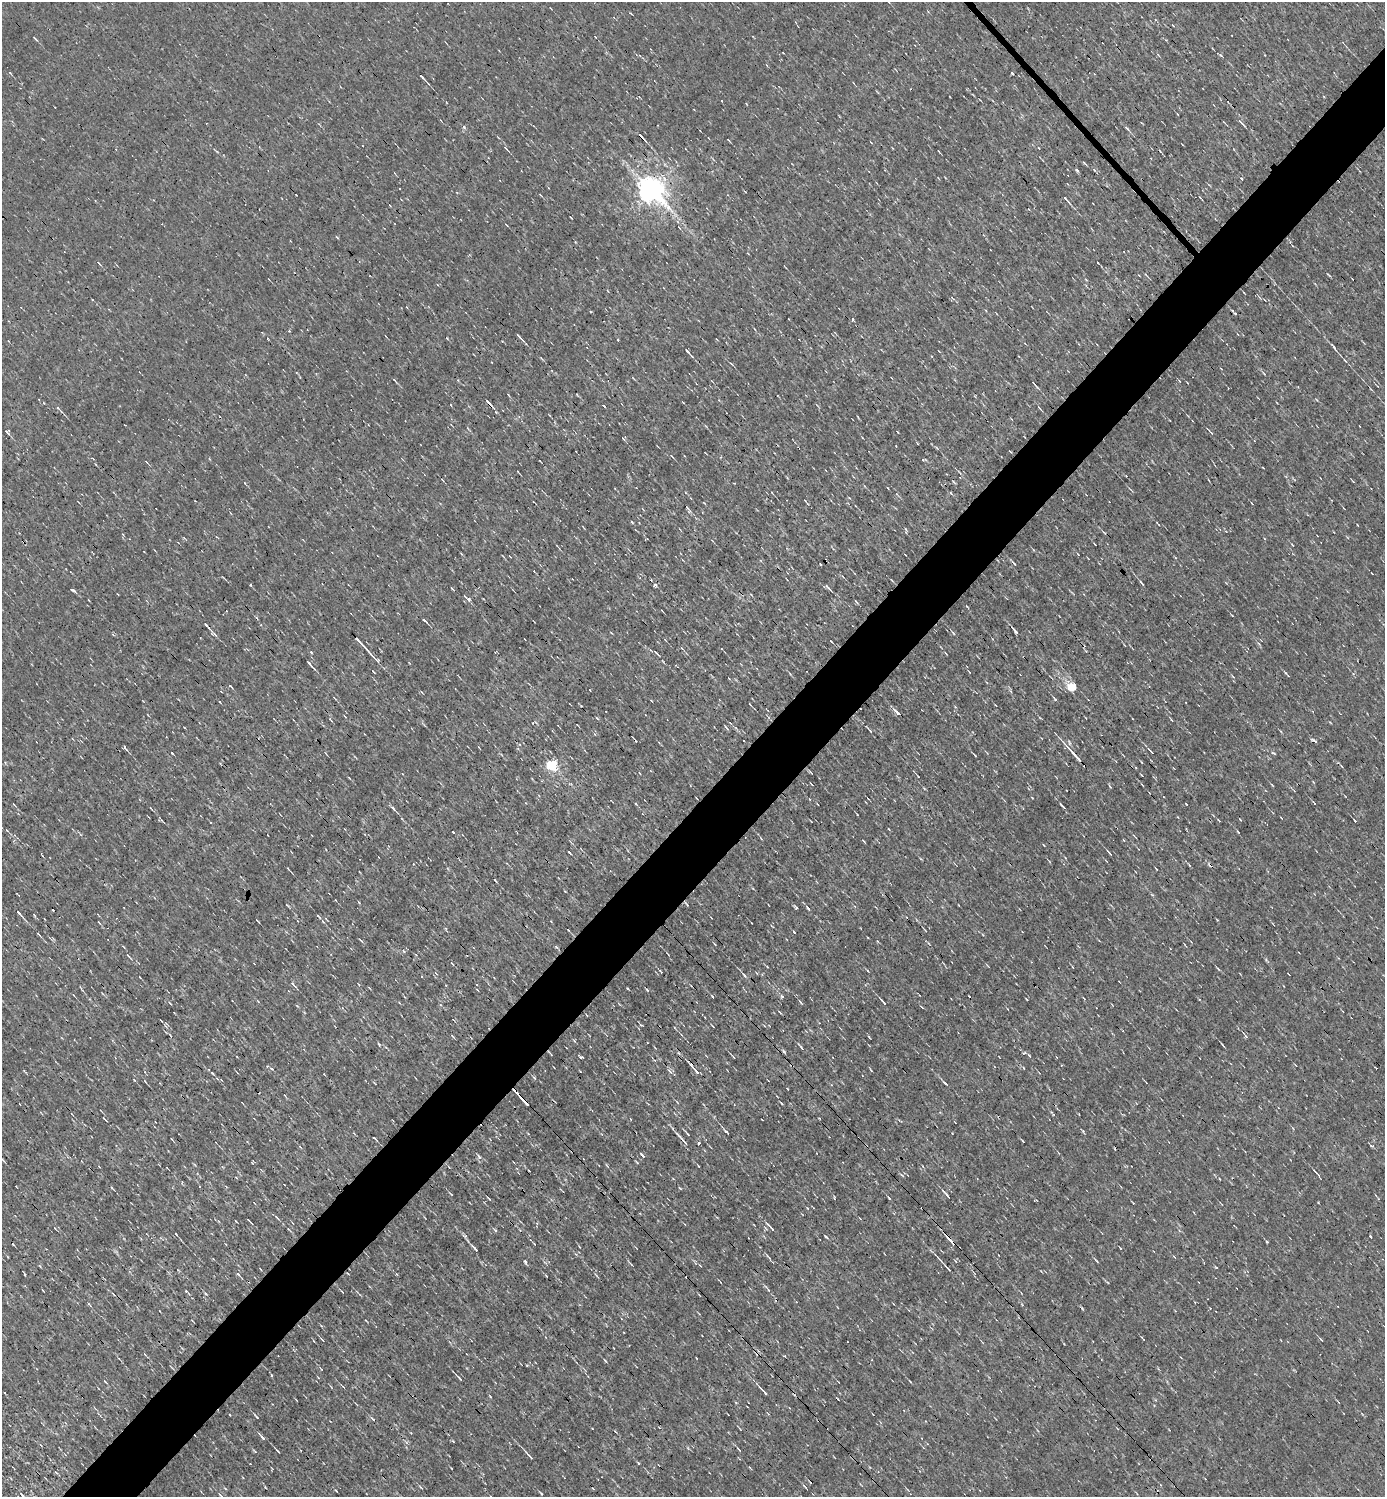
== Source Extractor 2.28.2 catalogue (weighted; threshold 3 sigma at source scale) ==
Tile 7 of 4 x 4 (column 3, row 2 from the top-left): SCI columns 2917-4299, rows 2989-4483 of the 5977 x 5977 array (HDU 1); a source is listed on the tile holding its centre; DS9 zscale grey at full resolution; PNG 1387 x 1499 px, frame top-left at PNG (2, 2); no overlay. Shown black and unused: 5% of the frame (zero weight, under 3 of 4 exposures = <1% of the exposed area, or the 3 px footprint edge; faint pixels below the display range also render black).
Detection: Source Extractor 2.28.2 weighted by HDU 2 'WHT'; one run over the whole footprint, this tile lists its part. Background 0.00339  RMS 0.042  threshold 0.191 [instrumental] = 3 sigma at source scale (4.5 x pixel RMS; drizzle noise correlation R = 1.50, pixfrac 1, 0.05/0.05 arcsec/px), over >= 5 px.
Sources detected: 243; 28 cosmic-ray / hot-pixel residue — not listed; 2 inside a brighter listed object's ellipse — not listed separately; the other 213 listed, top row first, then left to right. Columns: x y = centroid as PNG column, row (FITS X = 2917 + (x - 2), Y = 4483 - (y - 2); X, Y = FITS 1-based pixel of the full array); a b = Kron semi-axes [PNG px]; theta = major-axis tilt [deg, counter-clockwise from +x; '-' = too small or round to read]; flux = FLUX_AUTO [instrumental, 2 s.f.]
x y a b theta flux
888 2 4 2 - 3.2
631 13 3 2 - 3.8
595 37 3 2 - 2.5
35 38 8 2 -50 5.1
10 73 5 2 - 3.6
422 77 8 2 -46 10
722 101 3 2 - 3.5
1241 123 15 2 -43 9.4
463 127 5 4 - 8.1
1127 128 8 4 -47 9.1
639 135 3 3 - 240
728 140 4 2 - 3.2
871 142 3 2 - 3.1
506 148 7 3 -48 6
1077 170 3 3 - 30
1241 178 3 3 - 10
650 188 9 7 -41 5300
1066 199 12 3 -48 11
506 225 5 2 - 2.9
1098 263 3 2 - 3.5
1146 275 6 3 -45 3.7
1329 275 8 2 -40 4.3
1244 293 3 2 - 3.4
1235 313 5 3 - 4
997 314 3 2 - 2.7
852 319 4 3 - 6.7
289 331 3 2 - 5.7
519 337 14 3 -49 10
618 340 3 2 - 8.5
1334 346 11 3 -52 8.5
688 352 14 3 -49 12
731 363 5 3 - 3.4
1264 373 7 3 -45 4.4
394 379 4 3 - 7.3
1179 381 5 3 - 3.2
1035 384 11 2 -52 6.9
488 402 11 3 -47 14
1039 407 8 2 -50 5
59 409 14 3 -49 11
858 417 4 2 - 2.9
1359 426 2 2 - 2.3
7 432 8 3 -37 9.9
897 432 3 2 - 7.6
1211 433 7 2 -45 4.4
623 439 5 3 - 4.8
937 448 5 3 - 3.4
672 456 5 3 - 3.7
518 472 5 2 - 3
1353 481 3 2 - 2.8
1131 490 8 2 -42 4.5
704 503 5 2 - 3
687 507 11 3 -54 7.7
702 512 3 2 - 2.5
1158 524 5 2 - 3.1
906 529 7 2 -80 5
144 551 3 2 - 3.2
1013 563 9 2 -45 5.7
892 580 6 2 -46 3.9
1142 583 7 3 -49 6.2
250 585 3 3 - 11
655 585 5 5 - 8.3
829 588 8 3 -46 7.7
74 590 5 4 - 6.9
469 599 7 6 - 10
88 600 3 2 - 4.1
1232 616 3 2 - 3.7
424 620 4 3 - 42
207 626 11 3 -47 11
1015 631 7 3 -54 9.4
953 633 6 3 -53 5.3
831 641 3 2 - 4.1
362 645 33 3 -47 43
655 652 5 3 - 4.4
310 664 14 3 -49 11
230 686 3 3 - 20
1072 687 5 5 - 200
590 690 2 2 - 3.9
1055 699 7 3 -50 5.7
219 702 3 2 - 5.7
896 712 12 4 -49 14
330 719 3 3 - 7.1
870 731 5 3 - 4.7
744 740 3 2 - 4.3
1315 741 6 4 -43 7.6
124 747 4 3 - 22
1151 751 9 3 -45 7.5
172 753 3 2 - 3.8
1273 753 5 3 - 5.2
975 755 9 2 -49 4.3
1075 755 29 3 -48 55
1141 762 4 2 - 3
551 765 6 5 - 450
639 773 3 2 - 3.1
918 776 3 2 - 3.8
1272 785 4 3 - 3.4
636 803 3 3 - 11
1315 803 4 3 - 5.5
14 805 4 3 - 3.5
1063 806 10 3 -43 8.1
151 808 5 2 - 3.3
393 808 8 4 -48 10
857 814 3 2 - 2.8
1355 821 3 2 - 17
1238 832 5 3 - 3.5
1109 853 7 2 -50 6.3
1156 869 4 2 - 3
289 870 12 2 -48 5.7
686 903 9 2 -53 4.6
287 905 5 2 - 3.4
796 908 4 3 - 6.8
808 909 5 3 - 6.7
19 913 9 3 -47 12
318 916 6 2 -45 6.6
1217 920 4 2 - 2.8
551 921 2 2 - 2.6
568 930 3 2 - 3.1
925 930 5 2 - 3.4
38 934 7 3 -42 4.9
556 947 5 3 - 4.9
416 955 4 2 - 3
129 956 10 2 -48 5.7
254 963 3 2 - 2.5
1218 969 7 2 -45 4.8
436 973 5 3 - 4
744 975 7 3 -49 9.2
293 984 11 4 -46 10
627 989 3 2 - 4.4
647 990 5 3 - 5.3
782 997 3 3 - 21
1084 999 4 3 - 5.1
1199 999 4 3 - 3
883 1002 9 3 -47 8.6
801 1003 7 3 -50 5
705 1017 2 2 - 2.9
161 1021 4 2 - 3.1
641 1025 5 3 - 4.3
452 1036 6 2 -41 4.5
1246 1036 6 4 -85 5.7
379 1044 7 2 -46 4.8
1222 1045 6 2 -46 5
801 1048 7 3 -50 7
1024 1053 6 3 42 4.6
237 1056 3 2 - 4.7
581 1057 4 3 - 6
999 1057 3 2 - 2.4
1061 1065 3 3 - 3.5
1023 1068 4 3 - 2.8
670 1071 8 3 -45 7.7
696 1071 12 3 -47 16
212 1073 7 3 -45 5.9
134 1080 4 3 - 2.9
945 1083 7 3 -39 6
788 1089 3 2 - 4.2
525 1101 14 3 -48 79
677 1102 5 3 - 4.2
72 1114 4 2 - 2.5
1053 1114 5 3 - 7.3
104 1119 5 2 - 4.1
1083 1131 5 4 - 4.9
726 1132 7 3 -40 6.7
687 1134 8 2 -44 5.7
374 1137 3 3 - 13
683 1140 21 3 -48 26
699 1143 3 3 - 33
1371 1145 6 3 -32 8.1
642 1155 5 2 - 6.8
479 1157 7 4 -49 11
3 1160 5 2 - 3.9
637 1162 4 3 - 4.9
99 1167 4 2 - 2.8
167 1168 3 2 - 2.6
1319 1175 9 3 -64 7.2
112 1188 5 3 - 4.5
451 1194 4 3 - 3.8
948 1196 8 4 -50 11
889 1198 3 3 - 11
807 1208 4 3 - 3.2
276 1217 7 3 -44 6.3
249 1221 7 2 -51 4.6
772 1229 7 3 -44 9.8
495 1230 8 3 -45 6.2
176 1234 4 2 - 5.4
826 1236 6 2 -40 4.4
1370 1237 3 3 - 18
1121 1248 3 2 - 6.4
475 1249 8 3 -46 13
525 1262 5 3 - 7.4
631 1264 6 3 -38 4.5
1216 1267 3 3 - 12
260 1269 3 2 - 2.7
948 1269 9 3 -46 14
24 1274 4 3 - 4
238 1274 7 3 -45 7.7
768 1290 8 4 -56 7.8
89 1304 7 3 -53 5.4
894 1304 3 2 - 2.6
1210 1308 3 3 - 3.3
323 1340 6 3 -45 5.1
1321 1340 6 2 -50 3.9
271 1375 4 3 - 3.9
459 1378 8 2 -49 5.8
910 1381 4 2 - 3.6
764 1392 11 3 -47 15
296 1400 3 2 - 2.3
256 1416 7 2 -53 5.1
373 1419 8 3 -45 6.6
262 1437 9 3 -50 11
739 1449 6 2 -45 3.8
277 1451 5 2 - 6.8
529 1455 12 3 -48 14
56 1472 6 3 -39 4.8
541 1493 4 3 - 4.3
22 1495 8 3 -46 7.1
Overlapping masked pixels (flux is a lower limit): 4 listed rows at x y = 639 135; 488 402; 686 903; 525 1101
Isophote crosses this tile's border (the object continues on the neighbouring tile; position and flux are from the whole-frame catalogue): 1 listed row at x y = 888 2
Unlisted compact peaks at least as high as the median listed source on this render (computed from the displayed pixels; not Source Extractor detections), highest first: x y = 1012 73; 453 832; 1267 1242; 465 1236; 794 932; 569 852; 206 1294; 1186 804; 1220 55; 1084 163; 1286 673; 272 1069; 605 1361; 680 1188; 597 718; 1032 798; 490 1396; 453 1441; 834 1198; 869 1037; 359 902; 404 951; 527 1365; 781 1103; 321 1369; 923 460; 447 338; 1318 1202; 489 1199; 951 493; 337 237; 1023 1141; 871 1070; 34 915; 546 1276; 1152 895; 804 1486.